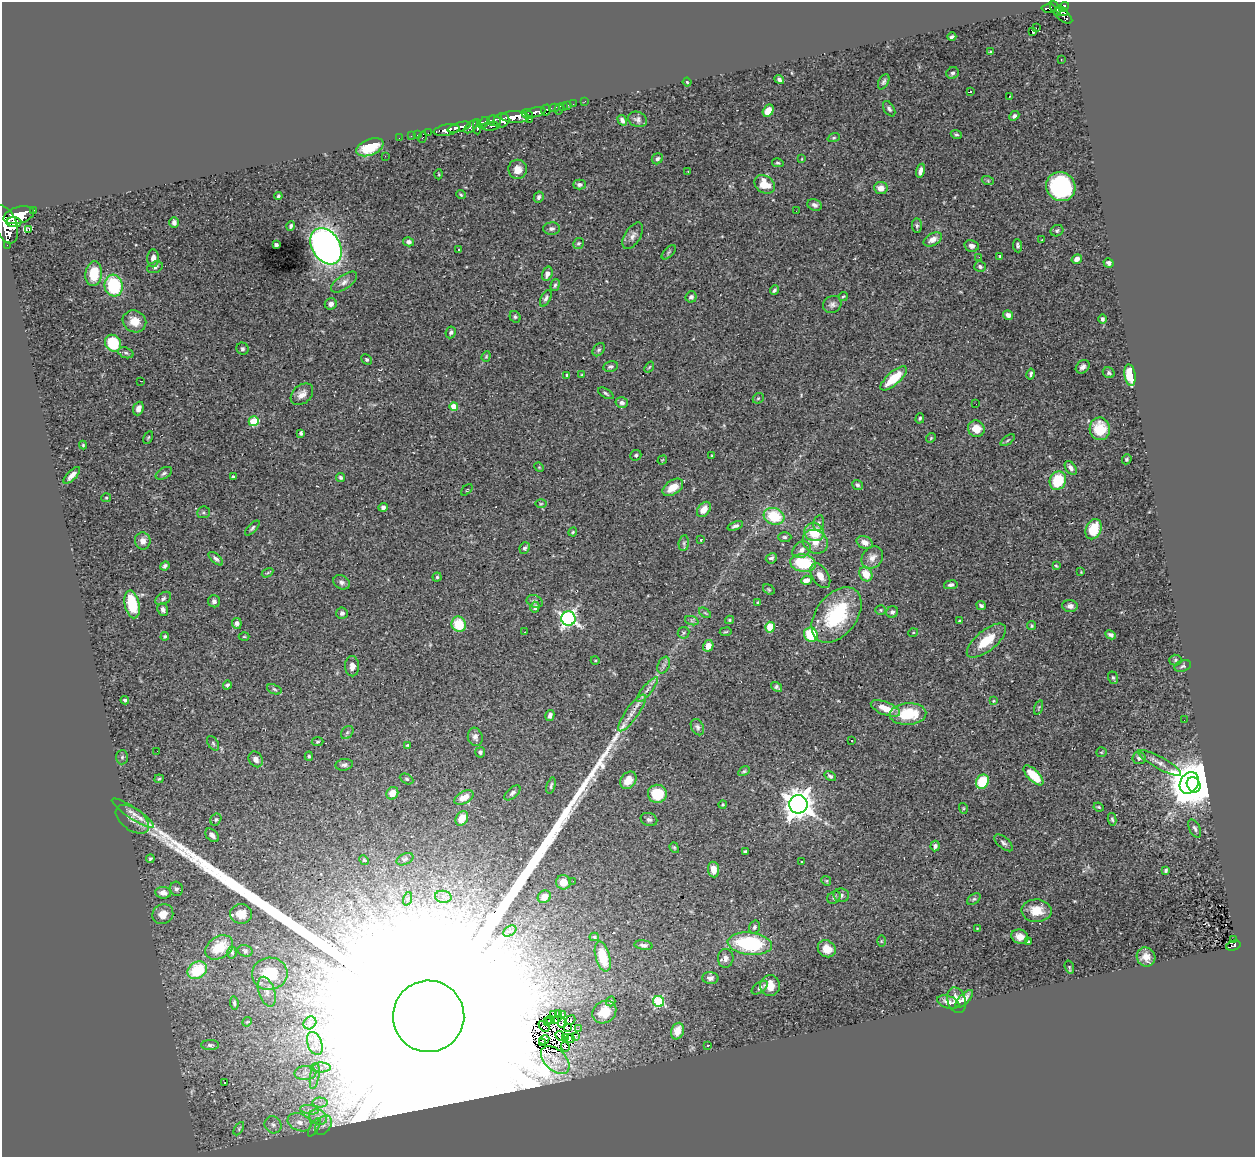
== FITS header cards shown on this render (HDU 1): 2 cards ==
NAXIS1  =                 1253
NAXIS2  =                 1155

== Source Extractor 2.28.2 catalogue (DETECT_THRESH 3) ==
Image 1253 x 1155 px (HDU 1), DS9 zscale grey, 1 PNG px = 1 image px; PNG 1257 x 1159 px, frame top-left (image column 1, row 1155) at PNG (2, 2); each listed source drawn as its Kron ellipse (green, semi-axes under 4 px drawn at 4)
Background 0.553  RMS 0.027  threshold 0.0804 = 3 sigma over >= 5 px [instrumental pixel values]
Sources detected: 388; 10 with non-positive FLUX_AUTO (blend fragments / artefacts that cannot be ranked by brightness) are neither listed nor drawn; the other 378 listed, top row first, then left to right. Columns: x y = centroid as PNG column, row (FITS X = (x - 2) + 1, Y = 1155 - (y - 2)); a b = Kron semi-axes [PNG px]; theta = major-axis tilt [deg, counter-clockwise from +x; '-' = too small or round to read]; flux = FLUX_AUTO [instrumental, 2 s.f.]
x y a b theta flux
1064 7 5 4 - 220
1049 8 7 4 5 100
1055 8 8 3 -63 160
1062 11 6 3 -22 180
1063 16 11 5 -37 230
1036 28 2 2 - 1800
1032 32 3 3 - 7.2
952 37 4 3 - 3.9
991 52 3 2 - 2
1061 60 2 2 - 1.3
953 73 6 5 - 4.2
779 79 5 3 - 5
687 82 4 3 - 1.5
884 82 8 5 63 3.9
970 92 3 2 - 1.4
1009 96 3 2 - 1.1
585 101 3 2 - 4.7
573 104 2 2 - 7.2
568 105 3 2 - 5.3
564 106 3 3 - 23
554 108 5 3 - 56
559 109 5 2 - 7
889 109 8 5 -60 4.5
546 110 5 5 - 140
768 111 6 5 - 20
535 112 10 5 12 650
527 114 6 3 -29 300
1014 116 5 4 - 5
515 117 14 6 -2 1300
530 119 3 2 - 13
638 119 10 7 -24 6.4
501 120 8 7 - 520
622 120 5 4 - 6
494 121 7 5 -11 230
484 122 6 4 38 280
471 126 8 4 46 210
490 126 9 4 4 190
459 127 12 4 16 640
477 127 7 4 -88 280
446 130 13 5 10 870
428 133 2 2 - 5.9
956 134 5 4 - 3.3
417 135 2 2 - 9
411 136 2 2 - 6.2
422 137 6 3 74 42
399 138 2 2 - 6
834 138 6 4 19 2.4
370 147 14 8 22 55
385 156 2 2 - 0.96
657 159 6 5 - 4.4
802 159 4 2 - 1.1
778 163 5 4 - 2.6
518 169 9 9 - 16
688 171 2 2 - 1.3
921 171 7 4 76 8
439 174 5 3 - 1.6
988 181 6 4 -19 2.3
579 184 6 5 - 5.4
765 184 11 8 -34 33
1061 187 15 14 - 270
881 188 6 6 - 14
461 195 5 3 - 2
278 196 4 3 - 3.2
539 197 6 5 - 5.2
815 205 7 5 -23 5.7
33 210 3 3 - 55
796 211 2 2 - 1.8
19 215 15 8 16 2000
14 222 7 5 -2 620
174 222 5 4 - 6
6 224 20 11 -69 2300
291 226 5 3 - 3.5
917 226 7 5 -88 3.5
29 229 3 3 - 570
552 229 8 6 0 6.6
1057 231 6 5 - 3.7
633 236 15 8 58 10
933 239 10 6 29 12
1042 240 3 2 - 1.6
408 242 5 4 - 5.6
578 243 6 5 - 3
7 245 2 2 - 5.1
276 245 3 3 - 7.3
326 246 19 14 -58 1100
971 246 7 6 - 8
1017 246 7 4 -85 3.6
459 249 3 2 - 1.9
669 252 9 4 45 3.4
1000 256 4 3 - 2.4
979 257 3 2 - 1.9
153 258 9 5 90 9.8
1077 259 5 4 - 8.3
1109 263 5 4 - 5.6
155 267 8 5 18 4.4
980 267 6 5 - 4
94 274 12 8 83 46
547 274 7 5 74 9.4
344 282 15 7 35 9.9
555 285 6 4 74 3.2
114 286 11 9 -81 110
774 290 5 3 - 3.4
843 296 5 3 - 2.1
691 297 6 5 - 4.5
546 298 9 4 63 5.4
331 304 6 5 - 8.3
832 304 9 8 - 6.8
1008 315 5 4 - 8.6
515 317 6 5 - 3.3
1102 319 5 4 - 4.8
134 321 12 10 -28 28
451 332 6 5 - 3.4
113 343 9 7 -51 77
242 349 6 6 - 3.9
599 350 7 5 51 3.9
126 353 8 5 -19 4.3
486 356 5 4 - 2.1
367 360 6 4 -43 2.8
611 366 8 5 9 4.4
649 367 6 3 53 1.9
1083 367 7 6 - 7
1109 373 6 5 - 3.4
1031 374 5 3 - 3.9
567 375 4 3 - 2.8
582 375 3 3 - 1.9
1130 375 11 5 -81 60
894 378 16 6 41 50
140 381 2 2 - 13
606 393 9 4 -31 3.6
302 394 13 9 42 13
758 398 6 5 - 2.8
622 403 6 5 - 6.1
976 404 2 2 - 1.3
454 406 4 4 - 27
138 408 7 5 70 7.8
920 418 5 4 - 2.5
254 421 5 5 - 85
976 429 8 8 - 27
1100 429 11 10 - 41
301 433 4 3 - 3.1
148 438 7 3 63 2.1
931 438 5 4 - 2.2
1008 440 8 4 35 2.6
83 445 4 4 - 1.8
636 455 5 5 - 2.9
712 456 4 3 - 1.8
1127 459 5 4 - 2.8
662 460 5 3 - 1.4
539 467 5 4 - 1.5
1071 468 7 5 -55 6.9
164 473 9 5 29 4.3
72 475 10 4 45 11
234 477 3 3 - 3.2
341 478 4 3 - 3
1058 481 9 8 - 68
857 485 5 5 - 5
673 487 11 7 34 25
467 490 7 2 45 1.3
106 498 5 4 - 2.1
541 504 5 3 - 2
383 507 5 4 - 4.9
704 509 8 6 52 18
204 512 6 5 - 3.5
774 516 10 8 -18 71
819 523 8 5 79 4.2
735 526 8 4 20 5.4
252 528 9 4 46 3.7
1093 529 10 7 66 58
573 532 4 4 - 2.1
814 532 10 9 - 52
785 537 7 5 -1 3.4
701 540 3 2 - 2
143 541 8 8 - 11
815 542 13 11 -34 24
865 542 8 6 -25 11
684 543 8 5 83 4.1
525 548 6 5 - 4.2
802 550 10 7 34 9.6
771 558 5 5 - 5.2
872 558 12 10 51 12
216 559 9 4 -41 5.4
803 563 13 8 -9 86
165 566 5 4 - 4.2
1056 566 4 3 - 1.7
1081 572 3 3 - 1.2
267 573 6 3 31 2
866 574 7 6 - 27
820 576 14 8 -58 15
437 577 4 4 - 2.8
806 580 5 4 - 13
342 582 8 6 -30 5.5
951 585 7 4 10 5.4
769 589 6 4 -36 2.4
163 598 9 5 34 4.5
214 601 6 6 - 6
535 601 8 6 -21 4.8
758 602 3 3 - 2.4
132 604 14 7 -78 70
981 606 5 3 - 3.8
1070 606 8 6 -4 8
535 607 5 4 - 5.3
163 610 6 5 - 4.9
881 610 5 4 - 2.3
892 612 6 5 - 5.3
342 613 6 5 - 5.5
705 613 7 3 -36 2.3
836 615 31 20 52 140
568 619 7 7 - 540
729 620 4 3 - 2.4
692 621 7 4 -19 3.5
959 621 3 3 - 2
237 623 5 5 - 6.2
459 624 8 7 - 51
1032 626 4 4 - 2.7
770 627 5 5 - 48
525 632 2 2 - 1
726 632 6 3 9 1.9
683 633 6 5 - 3.2
913 633 5 3 - 1.6
811 635 7 6 - 85
1111 635 5 4 - 4.9
165 636 4 3 - 3
244 637 5 3 - 1.6
986 641 24 10 39 48
708 646 6 5 - 16
595 660 4 3 - 1.6
1175 660 6 5 - 3.2
664 665 9 5 68 5.6
352 666 10 7 -89 10
1183 666 8 5 19 3.8
1113 678 6 5 - 3
227 685 4 4 - 3.1
777 687 6 4 -36 4
274 689 7 4 -22 3.2
647 690 16 5 50 9.1
125 700 4 3 - 2.9
993 701 4 4 - 1.6
1039 707 7 3 71 2.2
885 708 15 6 -21 26
632 713 22 6 54 18
908 714 18 10 4 74
550 715 5 4 - 6.1
1184 720 2 2 - 1.3
697 727 8 6 -63 5
347 733 7 5 53 4
475 737 9 7 -73 6.9
852 741 2 2 - 1.4
318 742 6 4 3 2.6
213 743 8 5 -55 3.4
408 745 3 3 - 2
157 751 2 2 - 1.2
480 752 5 5 - 4
1101 752 5 5 - 2.2
309 756 4 4 - 2.4
122 757 7 6 - 3.4
1139 758 6 6 - 5.4
256 759 8 6 -56 9.5
1159 763 24 6 -29 13
344 765 9 5 8 5.1
744 771 6 4 29 2.5
1033 775 13 5 -45 49
830 776 6 4 -35 4
159 779 4 4 - 2.1
407 779 7 4 -27 2.9
628 780 9 7 52 23
982 782 7 6 - 58
1189 783 11 9 59 5300
1194 785 8 6 -58 4200
551 786 8 3 75 3.2
392 793 6 5 - 17
512 793 10 5 42 4.7
657 794 9 9 - 59
464 798 10 6 29 16
723 804 4 4 - 2
798 804 9 9 - 2600
1099 807 5 3 - 2.2
963 808 5 3 - 1.7
133 813 25 5 -33 14
462 818 8 6 58 17
132 819 19 11 -36 18
216 819 6 5 - 3.4
1112 819 6 4 -78 3.1
649 820 8 6 -20 5.3
1195 828 10 5 -63 4.9
212 835 8 5 -45 8.4
1003 843 11 5 -41 5.3
935 846 5 4 - 5.5
674 848 6 4 -69 2.3
745 851 3 2 - 2.1
150 859 4 3 - 2.8
405 859 9 5 24 4.4
364 860 5 4 - 2
801 862 3 2 - 2.2
713 869 8 5 -83 15
1166 870 4 3 - 3.7
573 881 2 2 - 3.1
826 881 5 4 - 2.2
563 882 7 7 - 24
176 889 7 6 - 5.1
163 893 8 6 -7 12
841 895 8 7 - 5.3
443 897 8 6 -8 7.3
544 897 7 6 - 17
834 897 7 5 42 4
407 899 7 4 71 3.4
974 899 7 5 35 3.4
1036 911 15 11 -2 32
163 914 11 9 36 21
241 914 11 10 - 17
754 927 7 5 71 4.6
977 928 3 2 - 1.1
510 931 7 4 33 4.5
594 937 4 4 - 2.7
1020 937 9 7 -21 14
1234 940 3 2 - 11
881 941 6 4 90 1.9
1028 941 4 3 - 2.2
750 944 22 11 -6 150
644 945 9 4 -9 5.4
1233 946 7 5 16 79
219 947 15 10 33 46
827 949 9 8 - 21
245 951 7 5 -17 3.8
232 952 6 4 -86 3.1
603 956 15 7 -74 48
1146 957 10 9 - 15
726 958 9 7 86 9
1069 967 7 4 -73 2.5
197 970 10 8 33 79
270 974 18 16 6 61
710 978 8 6 -1 7
770 986 10 10 - 23
760 988 9 5 36 4.3
267 992 15 8 -72 13
964 999 11 5 45 9.4
956 1000 13 9 -73 15
611 1001 5 4 - 2.7
659 1001 5 5 - 180
948 1002 11 6 -18 11
234 1003 6 4 -83 3.3
604 1012 12 10 35 35
558 1013 3 2 - 11
554 1014 3 2 - 1.2
562 1014 3 2 - 1.5
429 1016 36 35 - 950000
551 1020 3 3 - 2.6
570 1020 6 3 38 0.64
547 1021 3 2 - 1.2
556 1021 2 2 - 0.85
247 1022 5 4 - 2
310 1023 7 5 46 6
562 1023 5 2 - 1.2
544 1026 6 3 -45 0.38
567 1028 3 2 - 3
578 1029 3 2 - 5.7
678 1031 8 6 72 26
560 1036 5 3 - 1.6
575 1036 4 2 - 2.7
565 1037 4 3 - 2.1
570 1039 4 2 - 1.6
544 1040 5 2 - 2.2
315 1043 12 7 -70 17
543 1043 3 2 - 1.4
210 1045 9 5 0 4
708 1045 3 2 - 9.6
565 1047 5 3 - 2.2
555 1060 17 10 -43 13
321 1068 10 5 0 8.9
305 1073 11 7 2 12
315 1076 13 4 81 9.7
225 1083 3 2 - 2.8
320 1103 7 5 -1 6.2
309 1110 9 4 -7 7
318 1117 9 7 -28 11
299 1122 12 8 -21 16
273 1125 9 8 - 8.4
323 1125 10 7 55 9
314 1127 10 4 59 5.2
239 1129 7 4 58 2.5
At the frame edge (FLAGS 8, measured only in part): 2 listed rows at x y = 6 224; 429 1016
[10 non-positive-flux detections neither listed nor drawn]